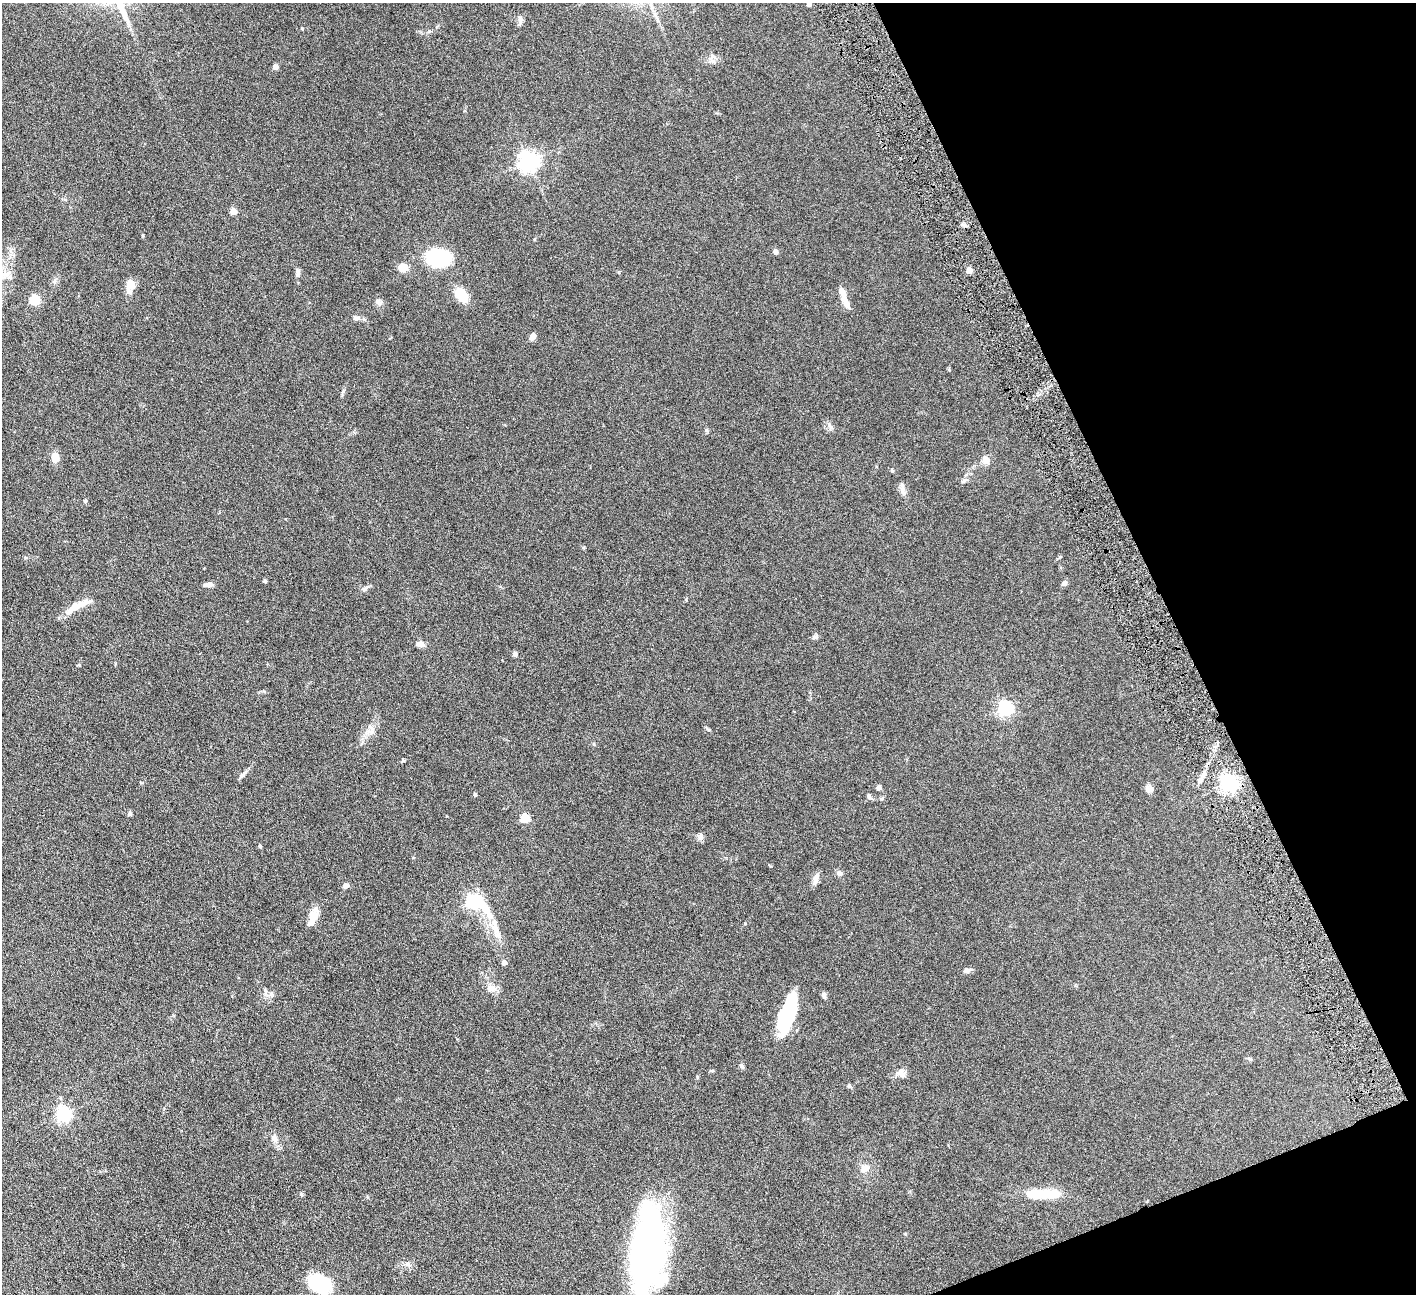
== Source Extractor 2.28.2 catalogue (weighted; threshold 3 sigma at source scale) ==
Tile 12 of 4 x 4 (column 4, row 3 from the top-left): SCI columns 4246-5659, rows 1587-2878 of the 5663 x 5625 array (HDU 1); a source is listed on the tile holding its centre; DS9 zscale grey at full resolution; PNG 1418 x 1296 px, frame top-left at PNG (2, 3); no overlay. Shown black and unused: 19% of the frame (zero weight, under 4 of 8 exposures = <1% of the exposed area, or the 3 px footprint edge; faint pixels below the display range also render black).
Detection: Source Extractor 2.28.2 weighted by HDU 2 'WHT'; one run over the whole footprint, this tile lists its part. Background 0.164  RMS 0.0065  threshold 0.0266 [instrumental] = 3 sigma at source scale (4.09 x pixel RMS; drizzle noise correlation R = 1.36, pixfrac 0.8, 0.05/0.05 arcsec/px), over >= 5 px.
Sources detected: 78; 4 inside a brighter object's white glare — not listed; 3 inside a brighter listed object's ellipse — not listed separately; the other 71 listed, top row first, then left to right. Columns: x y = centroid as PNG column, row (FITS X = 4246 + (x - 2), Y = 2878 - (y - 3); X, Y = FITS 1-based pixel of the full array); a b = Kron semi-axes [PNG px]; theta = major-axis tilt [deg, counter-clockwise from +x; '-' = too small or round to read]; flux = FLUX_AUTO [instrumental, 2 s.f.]
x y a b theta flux
809 4 5 4 - 1.1
520 20 14 5 -82 1.8
302 29 5 3 - 0.48
275 67 6 6 - 1.8
529 161 7 7 - 310
233 211 4 4 - 9.8
964 225 8 4 -34 1.2
776 252 5 4 - 3
438 258 17 12 -8 58
403 268 10 9 - 6.4
969 270 4 4 - 8.1
298 273 12 6 79 1.9
130 286 18 9 73 5.6
842 293 19 7 -72 5.7
461 295 15 9 -58 15
35 300 5 5 - 37
378 302 10 7 -64 2
356 318 10 6 12 1.9
532 336 6 5 - 4
343 391 7 4 46 0.89
829 425 8 4 -54 1.3
706 430 6 4 -46 0.77
55 458 11 8 88 5.3
985 460 13 8 -66 3.4
892 471 6 4 -19 0.61
964 481 9 6 33 1.5
902 489 17 6 -80 2.8
85 501 5 4 - 0.66
265 581 5 4 - 0.77
1064 583 7 5 45 1.7
208 585 12 5 4 2.3
364 589 9 6 9 1.5
75 606 17 10 35 6
815 637 8 6 27 1.3
420 644 7 6 - 3.8
515 654 4 4 - 2.6
1005 708 6 6 - 140
371 732 12 6 -16 2.5
243 775 15 5 45 1.9
1200 780 7 5 47 1.8
1229 783 6 6 - 240
879 787 5 5 - 2.2
1149 789 12 7 -21 2.6
475 795 4 4 - 1.1
869 797 8 5 -58 1.2
130 814 6 5 - 1
525 818 5 5 - 21
700 836 12 5 -86 1.5
260 846 5 4 - 0.72
839 873 8 7 - 1.6
816 878 15 6 75 3.3
346 886 6 5 - 2.3
472 902 6 6 - 110
313 917 20 8 68 8.1
495 928 28 7 -74 6.8
504 963 4 4 - 3.8
967 970 10 6 11 2
491 988 13 9 0 3.9
823 995 9 6 -81 1.3
787 1015 33 14 75 43
741 1066 7 5 -54 1.2
712 1071 6 4 18 0.62
901 1073 12 9 -48 3.6
849 1085 6 5 - 0.75
63 1114 6 6 - 140
274 1138 10 8 -84 3.1
864 1169 12 9 23 4.2
1042 1194 38 10 1 21
648 1249 74 31 82 220
407 1264 9 5 -36 1.7
319 1283 21 16 -27 32
Isophote crosses this tile's border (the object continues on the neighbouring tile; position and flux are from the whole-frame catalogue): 1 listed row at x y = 648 1249
Unlisted compact peaks at least as high as the median listed source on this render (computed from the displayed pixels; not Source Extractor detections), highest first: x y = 301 1194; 143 235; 709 730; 79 665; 745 923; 404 761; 1060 557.